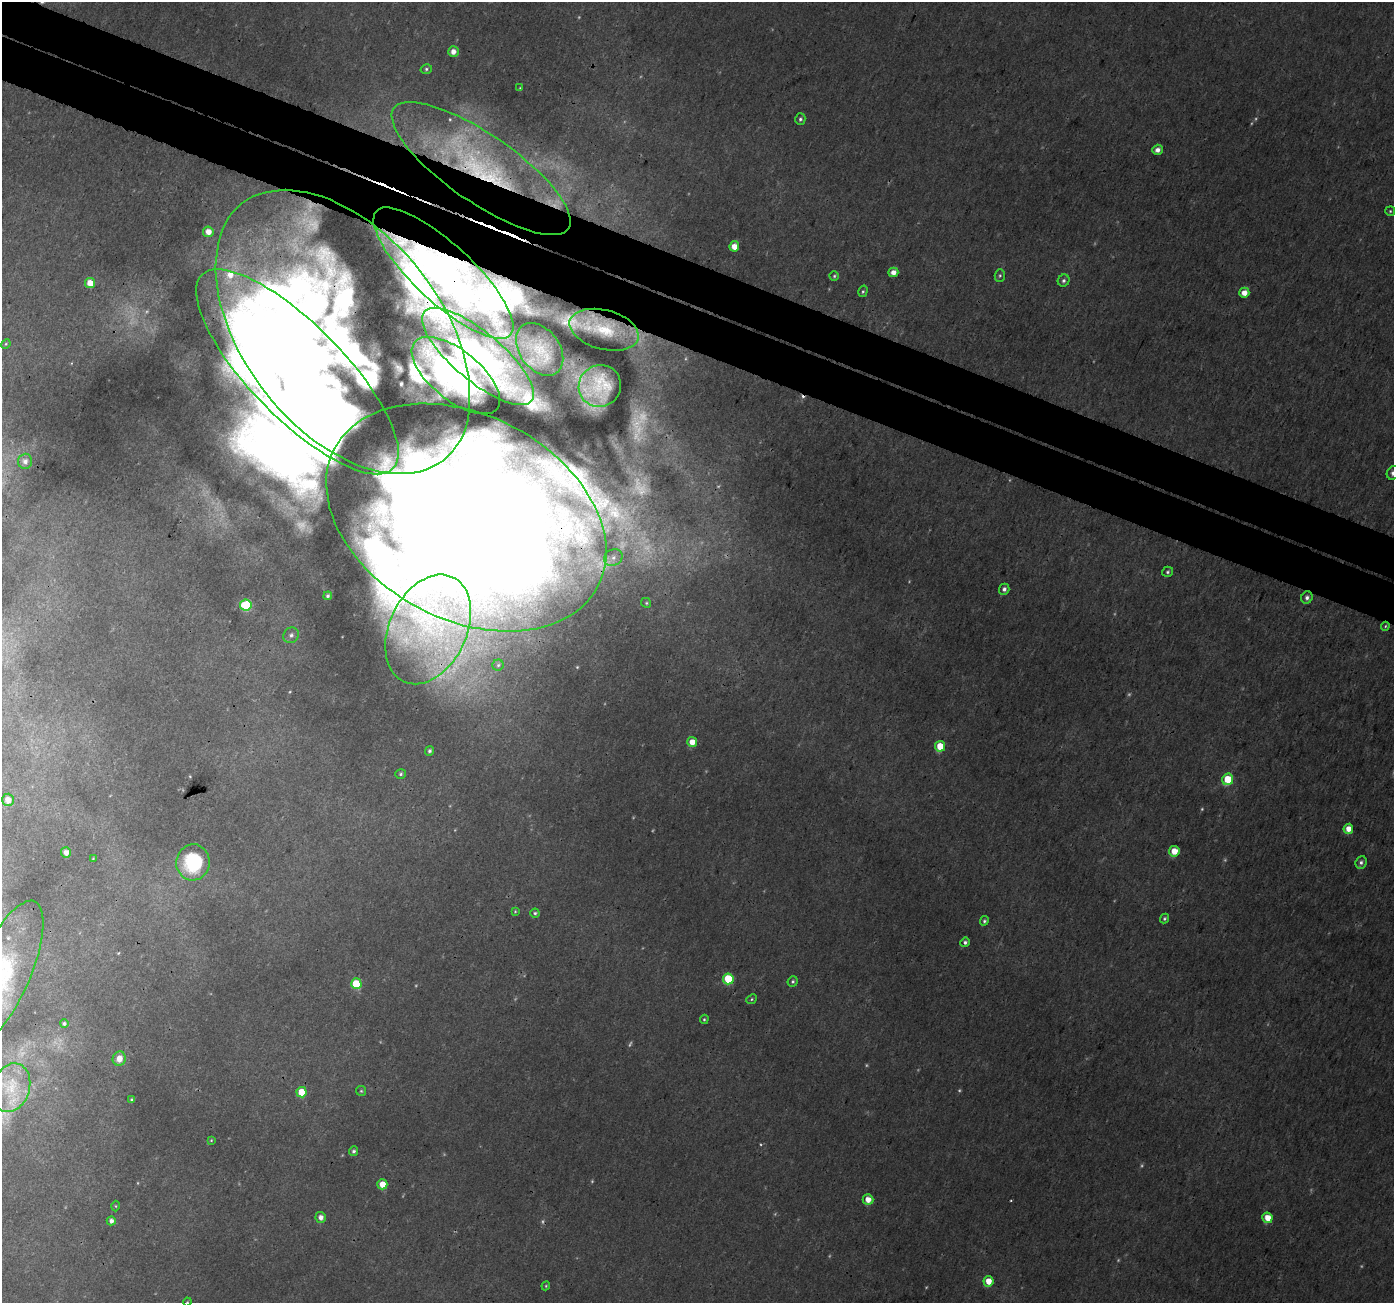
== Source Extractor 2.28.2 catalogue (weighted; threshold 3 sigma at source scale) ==
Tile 11 of 4 x 4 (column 3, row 3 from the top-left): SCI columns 2815-4206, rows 1612-2912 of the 5621 x 5762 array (HDU 1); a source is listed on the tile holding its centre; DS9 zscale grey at full resolution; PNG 1396 x 1305 px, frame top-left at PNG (2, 2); each listed source drawn as its Kron ellipse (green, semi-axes under 4 px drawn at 4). Shown black and unused: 7% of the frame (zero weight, under 3 of 4 exposures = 4% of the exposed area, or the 3 px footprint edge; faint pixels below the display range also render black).
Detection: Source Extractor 2.28.2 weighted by HDU 2 'WHT'; one run over the whole footprint, this tile lists its part. Background 0.0122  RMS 0.0026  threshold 0.0116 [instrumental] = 3 sigma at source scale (4.5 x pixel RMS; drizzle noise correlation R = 1.50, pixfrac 1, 0.0396/0.0396 arcsec/px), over >= 5 px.
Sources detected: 118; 23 too faint to see at this stretch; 3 inside a brighter object's white glare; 2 cosmic-ray / hot-pixel residue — neither listed nor drawn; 11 inside a brighter listed object's ellipse — not listed separately; the other 79 listed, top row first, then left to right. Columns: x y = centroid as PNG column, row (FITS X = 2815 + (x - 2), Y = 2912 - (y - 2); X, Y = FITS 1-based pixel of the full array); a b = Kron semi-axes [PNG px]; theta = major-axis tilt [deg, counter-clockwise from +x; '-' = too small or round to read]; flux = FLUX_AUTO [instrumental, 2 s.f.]
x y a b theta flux
453 51 5 5 - 2.1
426 69 6 4 16 0.47
520 88 4 3 - 0.22
800 119 6 5 - 0.61
1158 150 5 5 - 1.6
481 168 106 34 -35 51
1390 211 5 5 - 0.34
208 232 5 5 - 2.4
734 246 5 5 - 3.1
893 272 5 4 - 2.1
443 273 91 29 -43 76
1000 275 6 5 - 0.49
834 276 4 4 - 0.39
1064 281 6 5 - 0.71
90 283 5 5 - 4.1
863 291 6 4 73 0.42
1244 293 5 5 - 2.7
604 330 35 19 -15 9.4
343 332 163 98 -52 11
6 344 5 4 - 0.3
540 349 29 20 -54 6.8
478 356 70 24 -40 61
297 372 136 47 -46 280
456 375 53 25 -39 48
600 386 21 20 - 10
25 461 7 7 - 1.3
1393 473 7 6 - 1
466 517 149 102 -28 430
613 557 10 8 31 1.6
1168 572 6 5 - 0.5
1004 589 5 5 - 0.92
328 596 4 4 - 0.51
1307 598 6 5 - 0.96
646 603 5 4 - 0.41
246 605 5 5 - 22
1385 626 4 3 - 0.29
428 629 58 38 65 52
291 635 8 7 - 0.99
498 665 5 5 - 0.45
692 742 5 5 - 3
940 746 5 5 - 6.2
429 751 5 4 - 0.63
401 774 5 5 - 0.47
1228 779 6 5 - 9.5
8 800 6 5 - 2.1
1348 829 5 5 - 2.7
1174 851 5 5 - 4.2
66 852 5 5 - 1.8
93 859 4 4 - 0.24
193 862 18 17 - 18
1361 862 6 5 - 0.79
515 911 4 4 - 0.28
535 913 4 4 - 0.49
1165 918 5 4 - 0.43
984 921 5 4 - 0.51
965 942 5 4 - 0.65
4 972 77 26 67 33
728 979 5 5 - 12
793 981 5 5 - 0.46
356 984 5 5 - 11
752 999 5 4 - 0.36
704 1019 5 4 - 0.35
64 1024 4 4 - 0.55
119 1059 7 6 - 3.1
11 1088 25 18 72 8
361 1091 5 5 - 0.35
302 1092 5 5 - 6.4
132 1100 4 3 - 0.47
211 1140 4 4 - 0.23
353 1151 5 4 - 0.62
382 1184 5 5 - 3.9
868 1200 5 5 - 2.8
116 1206 5 3 - 0.24
321 1217 5 5 - 1.6
1267 1218 5 5 - 3.7
111 1221 4 4 - 1.2
988 1281 5 5 - 3.7
546 1286 4 4 - 0.28
187 1302 4 3 - 0.23
Overlapping masked pixels (flux is a lower limit): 5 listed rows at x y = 481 168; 443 273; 604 330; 343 332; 466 517
Isophote crosses this tile's border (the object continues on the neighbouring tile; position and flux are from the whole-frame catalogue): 3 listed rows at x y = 1393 473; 4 972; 187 1302